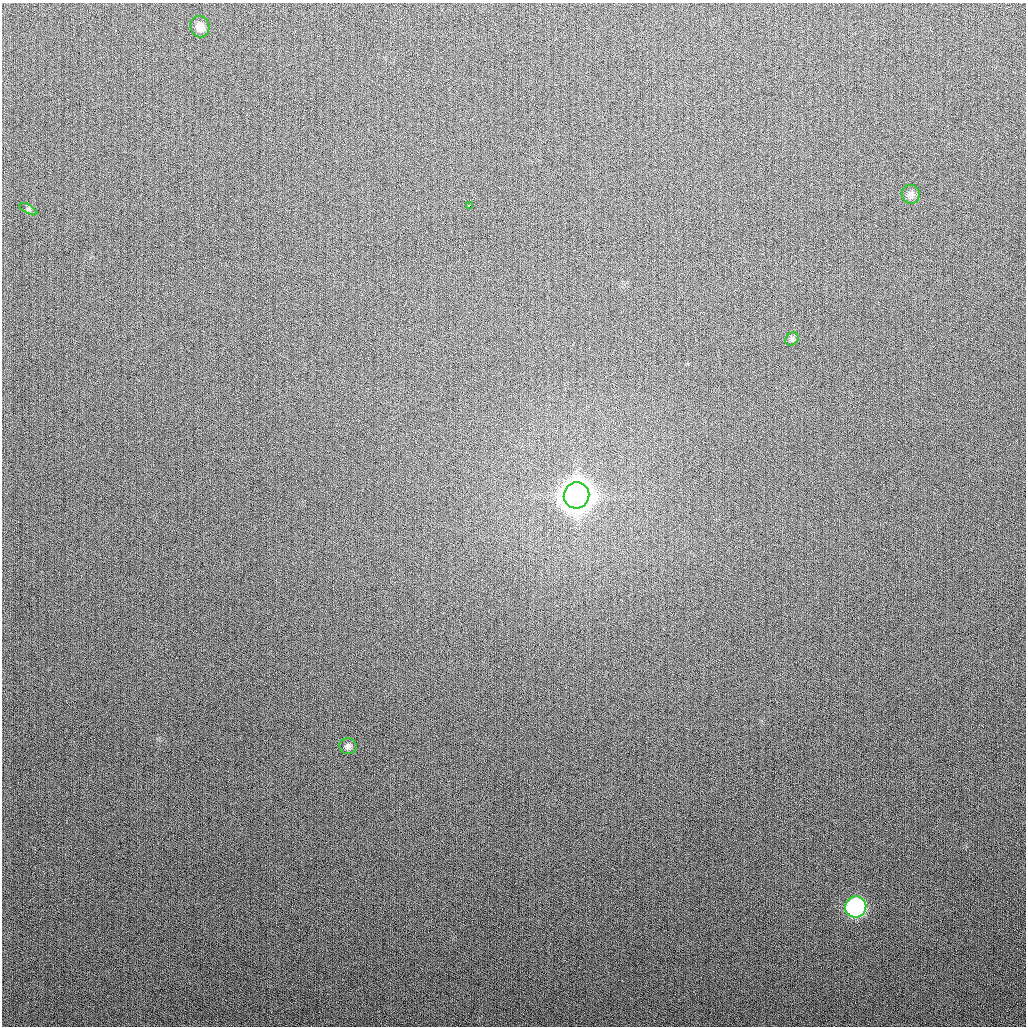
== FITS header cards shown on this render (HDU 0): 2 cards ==
NAXIS1  =                 1024
NAXIS2  =                 1024

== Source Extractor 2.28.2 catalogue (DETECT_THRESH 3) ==
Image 1024 x 1024 px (HDU 0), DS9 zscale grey, 1 PNG px = 1 image px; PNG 1028 x 1028 px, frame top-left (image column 1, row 1024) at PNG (2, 3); each listed source drawn as its Kron ellipse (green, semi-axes under 4 px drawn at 4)
Background 276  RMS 11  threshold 32.6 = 3 sigma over >= 5 px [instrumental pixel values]
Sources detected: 8; all 8 listed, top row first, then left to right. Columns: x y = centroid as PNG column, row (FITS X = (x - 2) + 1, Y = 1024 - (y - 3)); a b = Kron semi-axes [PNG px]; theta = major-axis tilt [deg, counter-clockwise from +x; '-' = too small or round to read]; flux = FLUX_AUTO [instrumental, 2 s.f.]
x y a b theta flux
200 27 11 9 -76 6.7e+03
911 194 9 9 - 3.0e+03
469 205 3 3 - 9.5e+03
28 209 10 3 -29 1.1e+03
792 339 7 6 - 1.7e+03
576 495 13 12 - 1.9e+06
348 746 8 8 - 2.9e+03
856 907 11 10 - 1.3e+05